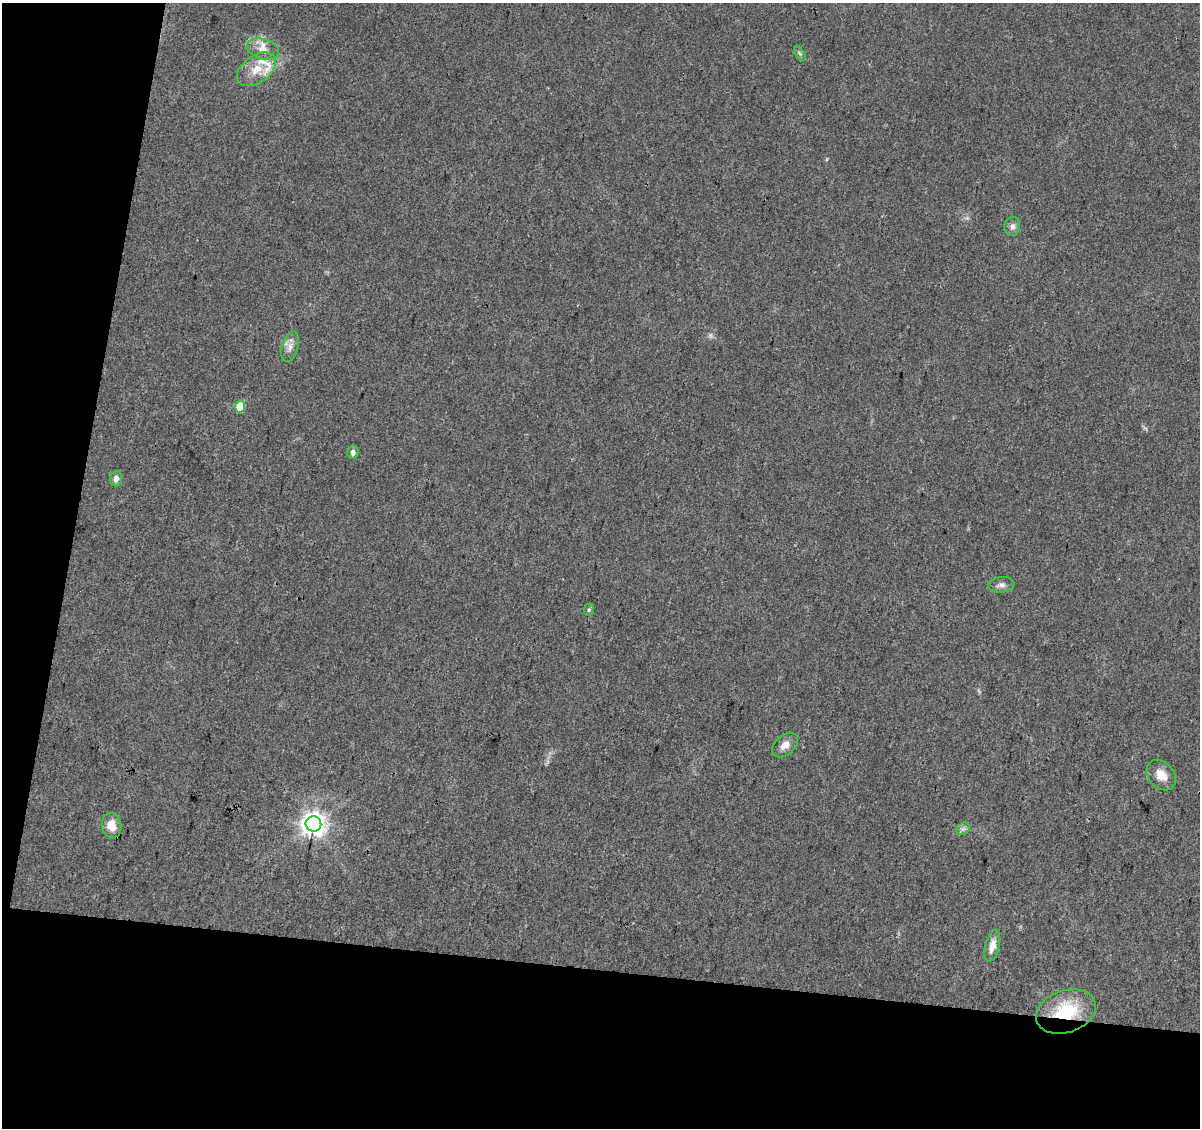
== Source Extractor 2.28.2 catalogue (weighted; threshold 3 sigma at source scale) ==
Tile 3 of 2 x 2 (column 1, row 2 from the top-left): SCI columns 1-1198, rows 129-1254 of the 2397 x 2493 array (HDU 1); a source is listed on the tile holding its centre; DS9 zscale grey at full resolution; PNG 1202 x 1130 px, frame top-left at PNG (2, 3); each listed source drawn as its Kron ellipse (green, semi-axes under 4 px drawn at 4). Shown black and unused: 20% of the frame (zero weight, under 3 of 4 exposures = <1% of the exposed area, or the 3 px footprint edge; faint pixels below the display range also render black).
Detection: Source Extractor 2.28.2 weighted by HDU 2 'WHT'; one run over the whole footprint, this tile lists its part. Background 0.0236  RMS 0.0046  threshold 0.0207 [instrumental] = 3 sigma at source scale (4.5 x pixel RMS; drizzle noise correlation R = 1.50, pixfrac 1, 0.0396/0.0396 arcsec/px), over >= 5 px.
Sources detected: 20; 1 too faint to see at this stretch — neither listed nor drawn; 2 inside a brighter listed object's ellipse — not listed separately; the other 17 listed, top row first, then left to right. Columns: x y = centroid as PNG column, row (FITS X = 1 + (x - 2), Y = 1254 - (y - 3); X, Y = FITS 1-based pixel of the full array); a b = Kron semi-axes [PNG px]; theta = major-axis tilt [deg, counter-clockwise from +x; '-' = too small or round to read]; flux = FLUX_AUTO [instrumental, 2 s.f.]
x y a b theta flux
263 49 16 10 -15 4.9
800 54 8 4 -58 0.94
256 69 22 13 35 9.1
1012 226 9 8 - 1.9
290 347 16 8 75 3.2
240 406 6 5 - 15
353 452 6 5 - 1.8
116 479 8 6 84 2.1
1001 585 13 8 6 2.3
589 610 6 5 - 0.89
785 745 15 9 40 4
1161 775 17 12 -49 5.7
313 824 8 7 - 400
112 825 12 9 -78 7.2
963 829 7 5 43 1.3
992 946 16 7 76 4.7
1066 1011 31 21 19 26
Overlapping masked pixels (flux is a lower limit): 1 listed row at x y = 1066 1011